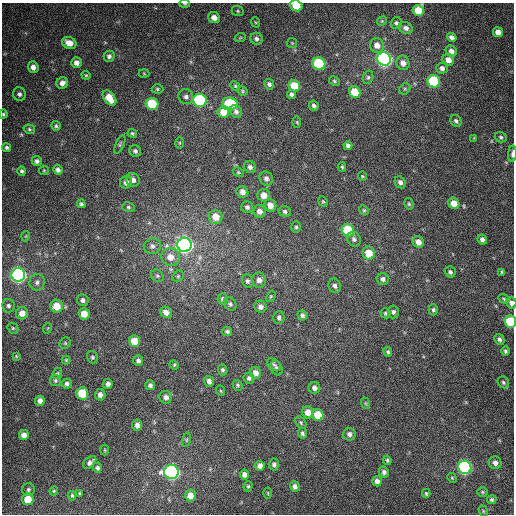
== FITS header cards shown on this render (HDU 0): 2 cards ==
NAXIS1  =                  512
NAXIS2  =                  512

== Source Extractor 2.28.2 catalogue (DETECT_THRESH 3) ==
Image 512 x 512 px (HDU 0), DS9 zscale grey, 1 PNG px = 1 image px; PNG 516 x 516 px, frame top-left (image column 1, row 512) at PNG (2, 3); each listed source drawn as its Kron ellipse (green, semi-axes under 4 px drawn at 4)
Background 380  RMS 9.6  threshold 28.8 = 3 sigma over >= 5 px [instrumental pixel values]
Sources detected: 192; all 192 listed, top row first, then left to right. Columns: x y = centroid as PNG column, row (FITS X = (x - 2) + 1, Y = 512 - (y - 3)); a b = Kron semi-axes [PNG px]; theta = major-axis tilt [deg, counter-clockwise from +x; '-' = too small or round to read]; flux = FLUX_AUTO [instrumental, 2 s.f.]
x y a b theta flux
185 4 5 4 - 880
296 6 6 5 - 15000
418 10 5 5 - 15000
238 11 6 5 - 950
214 18 6 5 - 4600
382 21 5 4 - 710
255 22 5 3 - 640
396 23 5 5 - 1300
406 28 7 5 -28 2600
498 32 5 5 - 4500
452 37 5 4 - 2500
240 38 6 3 19 630
256 39 6 6 - 1800
69 43 7 5 -24 6100
292 43 5 5 - 730
377 45 7 7 - 5300
451 51 6 5 - 3100
109 56 5 5 - 1800
384 59 7 6 - 240000
448 60 6 5 - 5100
76 63 5 5 - 3200
403 63 7 6 - 3700
319 64 6 6 - 56000
33 67 6 5 - 3500
442 68 5 5 - 2400
144 74 5 3 - 630
86 75 4 4 - 740
368 77 7 5 75 1200
334 81 6 4 -28 900
434 81 6 6 - 60000
62 83 6 5 - 2900
269 84 5 5 - 1600
235 86 5 4 - 850
294 86 6 5 - 14000
157 89 6 4 -3 1000
405 89 6 5 - 1100
242 91 5 4 - 800
355 92 6 5 - 15000
19 94 7 6 - 1900
291 94 4 4 - 1700
186 97 8 7 - 2300
109 98 9 5 -53 10000
200 100 6 6 - 100000
152 104 6 6 - 29000
230 104 8 6 -5 39000
314 106 5 4 - 1500
223 112 6 5 - 9400
236 112 7 5 -58 2200
3 114 4 4 - 860
456 121 6 5 - 1500
297 122 6 4 -88 630
56 126 5 4 - 1100
29 129 6 4 -16 1000
132 133 5 4 - 870
501 137 6 5 - 1300
474 138 4 4 - 510
180 143 6 4 89 720
120 144 10 4 67 1100
348 146 4 4 - 2100
7 147 5 4 - 1300
135 151 6 5 - 1700
512 154 8 3 87 2200
37 161 5 5 - 1900
250 167 6 5 - 2200
342 167 5 3 - 930
44 170 5 4 - 700
58 170 5 4 - 1900
22 171 5 4 - 1300
238 172 6 4 -27 880
362 176 4 4 - 700
266 178 7 6 - 2600
133 180 7 6 - 2900
126 182 6 6 - 3200
400 182 6 5 - 2300
242 192 6 5 - 3800
264 195 6 6 - 5700
323 201 5 4 - 820
454 203 6 5 - 8000
81 204 4 4 - 1300
409 204 6 4 -75 920
270 205 6 5 - 5400
128 207 6 4 -16 1100
247 207 6 6 - 1600
364 210 5 4 - 850
259 211 6 6 - 3600
285 211 6 5 - 1500
215 217 7 7 - 8100
296 227 5 5 - 1100
348 230 6 6 - 33000
26 236 5 3 - 520
354 239 8 6 -53 2000
482 239 5 4 - 2200
418 242 6 5 - 4700
184 245 7 7 - 340000
152 246 8 8 - 2900
369 253 6 6 - 12000
170 257 9 9 - 6600
450 272 6 5 - 1600
502 272 4 4 - 910
18 275 7 7 - 280000
157 276 7 5 -43 1300
178 276 6 5 - 1100
383 279 6 5 - 2000
259 280 7 7 - 3300
247 281 7 5 -69 1600
37 282 8 7 - 2400
335 286 7 6 - 2000
271 296 6 3 59 700
223 299 5 5 - 1300
504 299 6 3 -33 840
83 300 6 6 - 2000
511 303 6 5 - 2400
230 304 7 6 - 1500
8 306 7 6 - 1700
57 306 6 6 - 11000
260 307 6 6 - 2800
433 310 5 4 - 1300
166 312 6 5 - 3500
393 312 6 5 - 1800
22 313 6 6 - 5700
386 313 5 5 - 1100
84 314 6 5 - 7500
302 315 5 5 - 1500
279 317 6 5 - 1800
510 322 6 5 - 43000
13 328 6 5 - 860
48 328 5 3 - 490
227 331 5 4 - 1300
499 339 6 4 -61 1700
134 341 5 5 - 10000
65 343 6 5 - 1000
505 351 4 4 - 1000
388 352 5 4 - 1200
16 356 4 3 - 570
92 357 6 5 - 1200
66 360 4 4 - 700
138 361 5 5 - 2000
174 365 5 4 - 790
274 365 7 5 -37 1400
276 368 8 5 -64 1500
223 370 5 4 - 1200
57 373 6 4 69 880
256 373 6 5 - 3800
249 378 5 5 - 1500
55 380 5 5 - 1100
209 381 5 5 - 2200
503 382 6 5 - 1300
67 384 5 5 - 1700
108 384 5 4 - 2300
150 385 5 5 - 1800
238 385 6 4 -55 990
314 388 6 6 - 2600
221 391 5 3 - 620
82 393 6 6 - 24000
100 395 6 5 - 2800
166 397 6 6 - 2600
40 401 5 4 - 2900
365 403 6 3 -71 780
308 412 6 5 - 5900
318 415 6 5 - 15000
301 422 7 4 -50 1100
137 425 5 5 - 2900
302 433 5 4 - 1400
349 434 6 6 - 2600
24 435 5 5 - 4100
187 440 7 3 81 830
105 450 5 3 - 600
387 460 5 3 - 950
90 462 7 5 43 2400
495 463 6 6 - 2700
274 464 6 5 - 1800
260 466 5 4 - 3000
465 467 7 6 - 160000
97 468 5 4 - 1500
171 472 7 7 - 220000
384 472 5 5 - 2000
244 475 5 4 - 2600
452 478 5 4 - 810
377 481 5 4 - 3000
248 486 5 4 - 900
295 486 5 4 - 2400
28 490 6 6 - 1500
54 491 4 4 - 720
482 492 5 5 - 850
80 493 3 3 - 770
268 493 5 3 - 640
426 493 4 3 - 850
190 495 6 5 - 5500
72 496 5 3 - 900
28 499 6 6 - 13000
492 500 5 4 - 1200
483 511 6 3 -71 730
At the frame edge (FLAGS 8, measured only in part): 6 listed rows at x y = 185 4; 296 6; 3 114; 512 154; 511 303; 510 322